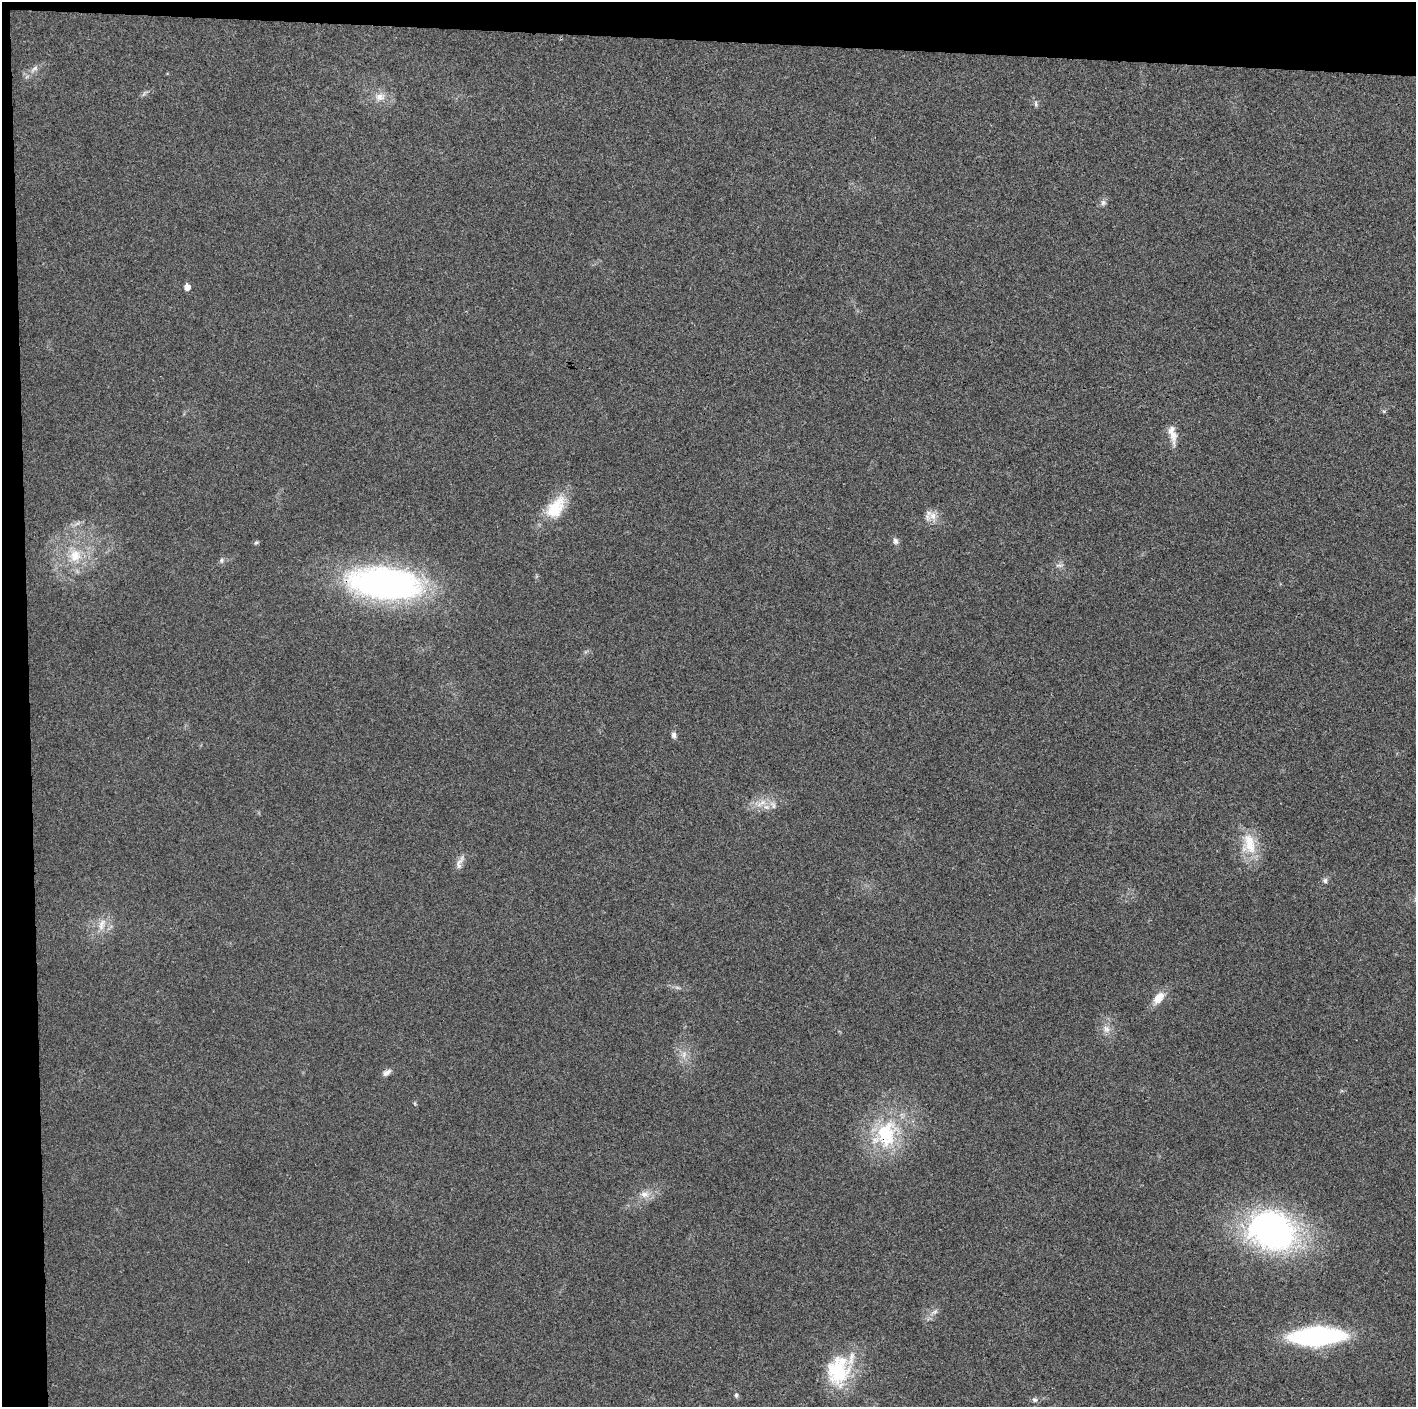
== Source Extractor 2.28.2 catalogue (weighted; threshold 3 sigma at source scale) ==
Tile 1 of 3 x 3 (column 1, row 1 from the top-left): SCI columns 7-1420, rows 2822-4226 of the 4249 x 4229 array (HDU 1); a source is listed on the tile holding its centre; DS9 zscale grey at full resolution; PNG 1418 x 1409 px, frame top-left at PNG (2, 2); no overlay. Shown black and unused: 5% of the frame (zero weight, under 3 of 4 exposures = <1% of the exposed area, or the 3 px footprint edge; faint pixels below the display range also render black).
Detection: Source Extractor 2.28.2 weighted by HDU 2 'WHT'; one run over the whole footprint, this tile lists its part. Background 0.0214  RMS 0.0057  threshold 0.0255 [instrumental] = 3 sigma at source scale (4.5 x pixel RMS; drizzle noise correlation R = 1.50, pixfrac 1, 0.05/0.05 arcsec/px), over >= 5 px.
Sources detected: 38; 2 inside a brighter listed object's ellipse — not listed separately; the other 36 listed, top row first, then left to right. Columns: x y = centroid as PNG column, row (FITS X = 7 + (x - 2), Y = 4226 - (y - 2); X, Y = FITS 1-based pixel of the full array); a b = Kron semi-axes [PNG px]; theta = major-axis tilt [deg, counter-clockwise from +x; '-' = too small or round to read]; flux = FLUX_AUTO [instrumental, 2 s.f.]
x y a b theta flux
34 69 15 6 41 3.1
144 93 10 4 57 1.2
380 97 15 10 19 5.6
1036 104 9 5 -78 1.3
1103 202 7 7 - 1.9
187 287 5 5 - 4.9
1384 411 6 4 17 0.74
1171 430 38 8 -81 7
556 507 34 19 53 21
933 516 13 12 - 5.5
895 541 8 7 - 2
256 542 7 4 37 0.91
75 555 20 19 - 17
222 560 8 6 67 1.5
1059 565 11 5 4 1.9
385 583 69 29 -6 210
674 735 9 6 -79 1.8
761 803 19 7 30 5.9
773 805 11 7 -66 2.7
1249 844 32 20 -86 18
460 862 23 7 64 3.6
1325 880 7 7 - 1.6
102 925 20 9 70 6.9
677 987 8 3 -19 1.2
1159 998 19 10 51 7.4
1106 1029 12 10 -37 4.1
684 1054 11 7 80 3.6
387 1073 11 6 33 2.7
886 1134 45 32 54 49
645 1194 13 10 -7 5.1
1273 1231 38 35 -39 190
934 1312 11 6 37 2.4
1317 1336 43 15 3 120
838 1371 38 28 82 40
736 1395 7 5 -80 1.2
1035 1400 7 6 - 1.5
Overlapping masked pixels (flux is a lower limit): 2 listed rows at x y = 385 583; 886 1134